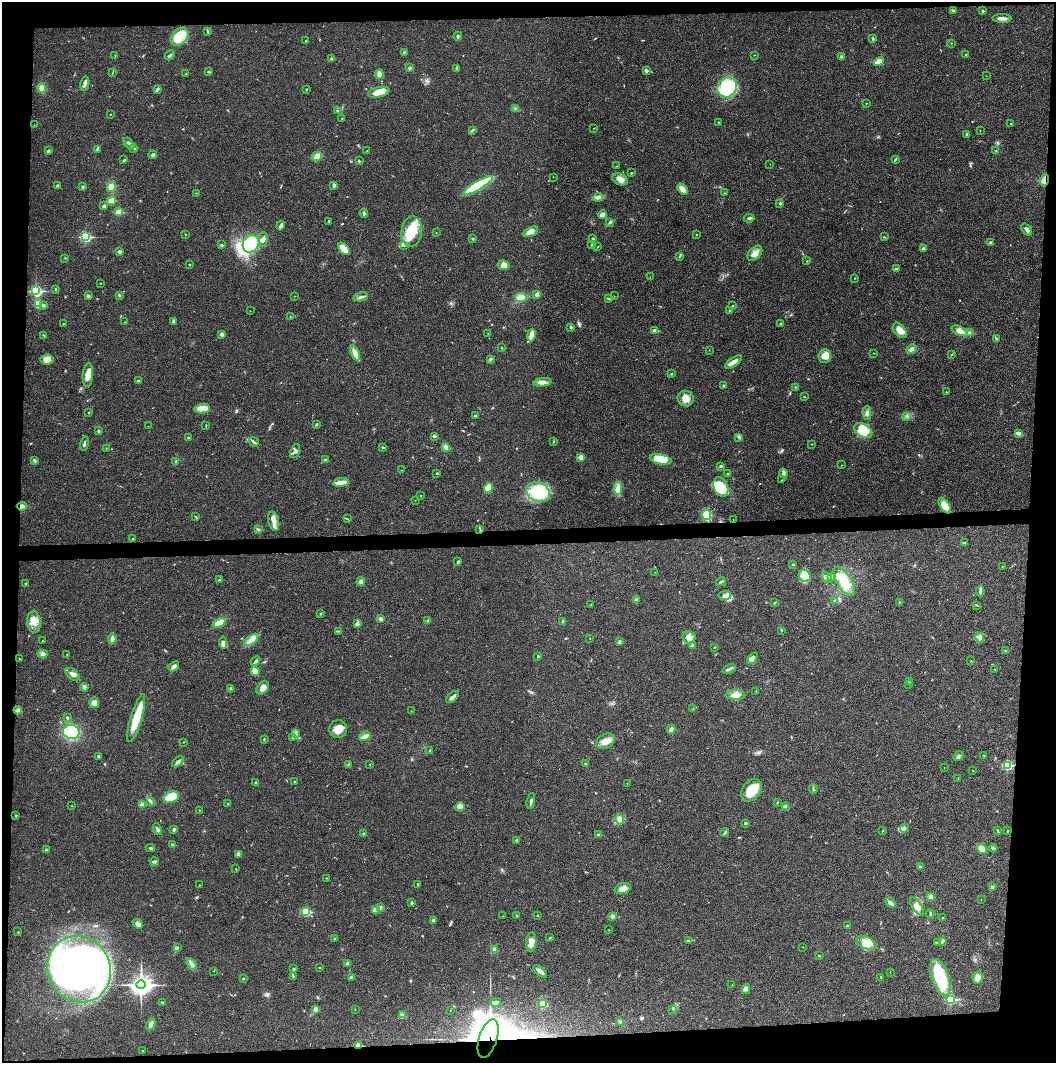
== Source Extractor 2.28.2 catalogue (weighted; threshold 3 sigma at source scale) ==
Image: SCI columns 4-4218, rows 2-4243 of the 4220 x 4243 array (HDU 1 of 3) = the unmasked area's bounding box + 8 px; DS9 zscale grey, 4 x 4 block average (1 PNG px = mean of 4 x 4 image px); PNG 1058 x 1065 px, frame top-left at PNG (2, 2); each listed source drawn as its Kron ellipse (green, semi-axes under 4 px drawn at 4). Shown black and unused: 9% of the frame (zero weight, under 3 of 4 exposures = <1% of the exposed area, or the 3 px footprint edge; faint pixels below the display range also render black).
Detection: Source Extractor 2.28.2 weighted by HDU 2 'WHT'. Background 0.0195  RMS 0.0041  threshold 0.0185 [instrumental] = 3 sigma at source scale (4.5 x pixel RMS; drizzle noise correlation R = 1.50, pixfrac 1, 0.05/0.05 arcsec/px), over >= 5 px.
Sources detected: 424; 1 too faint to see at this stretch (4 x 4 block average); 4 inside a brighter object's white glare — neither listed nor drawn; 2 coinciding with a brighter row at this scale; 17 inside a brighter listed object's ellipse — not listed separately; the other 400 listed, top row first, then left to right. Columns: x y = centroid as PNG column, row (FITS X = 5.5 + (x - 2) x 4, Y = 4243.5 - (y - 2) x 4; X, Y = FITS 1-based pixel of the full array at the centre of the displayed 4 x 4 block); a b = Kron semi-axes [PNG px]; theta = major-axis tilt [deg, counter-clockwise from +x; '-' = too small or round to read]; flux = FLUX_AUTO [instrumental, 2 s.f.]
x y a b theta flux
953 11 3 2 - 2.1
983 11 2 2 - 6.6
1002 18 9 3 -1 12
207 31 3 2 - 2.2
458 36 4 2 - 3.9
179 37 10 7 45 49
873 39 3 2 - 2.7
305 41 2 2 - 1
951 43 2 2 - 0.93
404 52 3 2 - 2.3
966 54 2 2 - 0.89
170 55 5 2 - 3.7
755 55 2 2 - 0.76
115 56 2 2 - 0.66
841 57 3 2 - 2.1
332 59 3 2 - 3.9
879 61 5 3 - 27
410 68 2 2 - 4.6
457 68 4 3 - 4.2
646 70 3 3 - 6.2
209 72 2 2 - 1.6
112 73 2 2 - 0.95
186 74 2 2 - 3.2
379 74 4 3 - 15
986 76 2 2 - 0.54
85 84 7 3 78 7.2
727 87 11 9 54 140
42 88 4 4 - 15
157 89 3 2 - 2.7
306 89 3 2 - 1.5
379 92 11 5 13 24
866 103 2 2 - 0.87
515 108 2 2 - 1.9
337 110 3 2 - 1.7
110 115 2 2 - 0.94
342 118 2 2 - 0.88
718 122 2 2 - 0.94
1011 123 2 2 - 1.1
34 125 2 2 - 0.44
593 128 2 2 - 0.58
472 130 4 2 - 2.1
980 131 2 2 - 0.51
967 134 3 2 - 3
129 144 7 2 -55 5.3
134 148 4 2 - 2.8
97 149 2 2 - 1.1
48 150 4 2 - 3
367 150 2 2 - 0.97
996 151 2 2 - 0.77
153 155 4 2 - 4.4
317 156 5 3 - 17
895 159 3 2 - 2.3
124 160 3 2 - 2
359 161 3 2 - 2.4
770 164 2 2 - 0.61
617 166 2 2 - 0.74
631 173 2 2 - 1.7
553 177 2 2 - 0.58
620 179 8 5 -24 15
1044 180 6 3 71 14
58 185 3 2 - 2.5
334 185 3 2 - 6.1
478 185 17 4 30 210
83 187 3 2 - 2.7
111 187 5 4 - 16
682 189 6 4 -47 16
196 193 2 2 - 0.94
724 193 2 2 - 0.59
598 197 5 3 - 6.8
111 201 5 3 - 20
780 203 3 2 - 2.2
104 206 4 3 - 5.2
119 212 2 2 - 71
364 213 4 2 - 4.4
602 215 4 2 - 16
749 218 5 2 - 4.9
329 221 3 2 - 2.4
610 222 3 2 - 3.5
280 226 5 3 - 5.8
1027 229 7 2 -54 7.4
412 231 15 10 84 73
436 232 2 2 - 0.9
530 232 8 4 24 23
185 234 2 2 - 1
697 235 2 2 - 1.2
86 237 3 2 - 270
884 237 2 2 - 1.1
473 238 2 2 - 0.99
263 239 7 3 87 8.4
593 239 3 2 - 3.5
990 242 2 2 - 5.8
251 244 9 8 - 82
221 245 2 2 - 3.3
404 245 3 2 - 2.8
592 245 2 2 - 1.1
598 246 2 2 - 1
344 249 7 4 -47 32
923 249 3 3 - 4.3
119 252 2 2 - 18
755 253 9 5 46 16
679 256 2 2 - 1.3
65 258 2 2 - 1.1
807 261 2 2 - 0.94
190 264 2 2 - 1.1
503 265 6 4 -9 11
896 269 4 2 - 2.9
650 277 2 2 - 0.37
854 278 2 2 - 1.1
100 283 2 2 - 0.77
55 289 3 2 - 1.9
36 291 3 2 - 340
537 294 3 3 - 7.1
119 295 3 2 - 2.6
88 296 3 3 - 3.6
295 296 2 2 - 0.67
614 296 2 2 - 0.55
361 297 7 2 13 5.2
521 298 6 4 11 19
609 299 3 2 - 2.1
38 304 2 2 - 81
44 306 3 2 - 2.8
732 306 2 2 - 0.76
250 311 2 2 - 0.99
729 311 2 2 - 0.88
290 317 2 2 - 1.5
173 321 3 3 - 4.7
125 322 3 2 - 1.2
63 324 2 2 - 0.61
780 324 2 2 - 2
571 327 3 2 - 2.9
900 330 9 5 -50 20
655 331 2 2 - 33
960 331 9 4 -23 18
969 332 3 2 - 3.1
222 334 4 3 - 5.5
488 334 2 2 - 0.87
44 335 3 2 - 2
531 335 6 4 79 11
996 338 4 2 - 2.1
502 348 2 2 - 1.1
911 349 5 3 - 11
709 350 2 2 - 0.63
355 353 8 3 -67 16
874 353 2 2 - 0.87
952 354 2 2 - 0.66
825 356 7 6 - 22
490 359 3 2 - 4.8
47 360 6 5 - 23
733 362 9 4 34 12
671 374 2 2 - 1.8
88 375 12 5 86 23
138 381 3 2 - 2.7
543 382 9 4 8 13
724 385 3 2 - 2
795 387 2 2 - 2.2
946 392 2 2 - 1.3
804 397 3 2 - 0.76
686 399 8 7 - 23
202 409 8 4 8 34
88 412 2 2 - 2.9
867 413 7 3 88 7.1
475 416 3 2 - 4.1
907 416 2 2 - 1.2
316 424 3 2 - 1.8
148 426 2 2 - 0.37
206 426 4 2 - 1.3
98 431 3 2 - 2.8
863 431 10 6 -34 56
1019 433 4 2 - 12
434 436 2 2 - 11
738 437 2 2 - 1.5
189 438 3 2 - 2.2
254 442 5 2 - 5.3
554 442 2 2 - 1.1
84 444 7 2 77 4.2
812 444 2 2 - 1.2
383 447 3 2 - 2
446 447 3 2 - 13
106 448 2 2 - 0.71
295 451 7 4 69 6.6
581 457 2 2 - 44
661 459 11 5 -11 47
35 460 3 3 - 3.6
325 460 4 2 - 3
176 461 3 2 - 1.8
842 465 2 2 - 0.59
721 466 3 2 - 4
401 470 2 2 - 1.3
437 473 2 2 - 2
728 473 2 2 - 1.5
783 473 4 3 - 5.2
781 480 2 2 - 0.81
341 482 8 3 8 27
721 487 10 7 -67 66
488 488 5 4 - 40
618 489 6 4 86 18
538 492 12 9 -23 110
421 496 2 2 - 1.3
415 500 2 2 - 0.52
22 506 5 3 - 7.2
945 506 9 4 -56 35
706 515 5 4 - 35
196 517 3 2 - 1
347 519 2 2 - 1.1
733 519 2 2 - 0.62
274 521 10 5 -76 15
258 529 2 2 - 1.2
480 529 2 2 - 1.3
133 538 2 2 - 0.94
965 543 3 2 - 2.6
458 562 3 2 - 2.5
793 564 2 2 - 7.1
1002 566 2 2 - 0.83
655 572 2 2 - 0.47
805 576 6 5 - 53
832 576 3 2 - 2.4
827 577 6 4 -43 6.9
220 580 3 2 - 2.5
844 581 16 7 -57 44
361 582 4 3 - 7.3
721 582 5 2 - 3.5
25 583 3 2 - 1.5
980 591 5 3 - 5.3
725 596 6 3 7 9.3
636 600 4 2 - 2.3
834 600 2 2 - 1.3
899 602 2 2 - 1.6
774 603 2 2 - 2
591 604 2 2 - 0.83
977 605 3 2 - 1.4
320 613 3 2 - 1.7
380 619 4 3 - 5.2
428 620 2 2 - 1.7
34 622 11 6 -85 22
563 622 4 3 - 4.9
219 623 7 4 22 33
357 624 4 3 - 8.8
782 630 2 2 - 1.2
339 631 3 2 - 2
689 637 6 6 - 15
979 637 5 3 - 6.8
590 638 2 2 - 0.76
112 639 5 3 - 6.7
251 640 8 4 36 15
42 641 2 2 - 0.81
619 642 4 3 - 3.4
223 643 6 3 -84 7.4
692 646 3 3 - 7.1
715 647 2 2 - 1.5
1005 651 3 2 - 2
42 654 5 4 - 6.8
67 654 2 2 - 0.83
538 656 2 2 - 1.7
753 658 6 3 51 7.2
19 659 2 2 - 1.4
255 661 5 2 - 3.7
971 661 2 2 - 0.96
174 666 6 4 38 8.2
729 669 7 2 23 5.2
995 670 2 2 - 1
255 671 5 4 - 25
73 674 8 5 -38 12
909 681 3 2 - 2.3
908 684 2 2 - 0.66
84 687 4 2 - 13
231 688 3 2 - 2.3
263 688 7 5 49 14
756 691 2 2 - 0.68
736 695 10 5 -2 18
452 697 8 2 40 11
94 703 5 4 - 8.2
693 709 2 2 - 0.78
18 710 4 2 - 4.6
411 711 2 2 - 0.52
67 718 3 2 - 2.5
136 718 25 5 73 72
338 729 9 8 - 24
671 729 4 2 - 9.1
71 732 8 7 - 120
295 733 4 2 - 4.6
365 736 6 3 21 10
293 737 2 2 - 3.5
264 739 3 2 - 1.6
605 741 10 7 27 20
183 742 2 2 - 1.1
430 751 3 2 - 2.7
984 755 2 2 - 0.7
99 756 3 3 - 2.8
959 756 5 3 - 4.8
178 762 7 2 41 7.1
348 764 2 2 - 1.2
370 764 2 2 - 0.6
585 764 3 2 - 2.7
1007 765 3 2 - 240
944 768 2 2 - 0.52
973 771 2 2 - 0.68
958 779 2 2 - 1.1
295 781 3 2 - 1.6
256 783 3 2 - 2.2
627 784 2 2 - 0.57
813 789 4 2 - 2.2
751 790 12 9 53 49
171 797 8 5 22 43
151 801 3 2 - 2
531 801 7 2 80 7
777 802 2 2 - 1.2
142 804 2 2 - 39
227 804 2 2 - 0.63
71 806 2 2 - 0.73
460 807 5 4 - 14
786 807 4 3 - 12
199 810 2 2 - 1.1
16 815 3 2 - 1.7
619 819 5 4 - 8.2
745 823 2 2 - 3.4
904 828 5 2 - 4.7
157 829 6 2 -63 5.7
173 830 3 2 - 6
997 830 4 2 - 2.3
883 831 2 2 - 0.81
1007 831 2 2 - 1.5
363 833 2 2 - 7.3
725 833 4 2 - 3.6
598 835 2 2 - 12
516 840 2 2 - 2.8
172 845 2 2 - 2.3
150 848 4 2 - 2.7
993 848 4 2 - 3.2
982 849 5 4 - 18
46 850 3 2 - 3.3
239 854 3 3 - 11
154 861 5 2 - 5
920 866 2 2 - 2.1
235 869 2 2 - 0.68
326 878 2 2 - 0.94
199 885 2 2 - 0.6
418 885 3 2 - 1.2
992 887 2 2 - 5
623 889 8 5 17 14
931 897 4 3 - 8.2
981 900 2 2 - 0.63
412 903 2 2 - 3.9
891 903 6 2 -43 10
917 906 10 4 -56 19
380 907 2 2 - 12
375 910 2 2 - 37
306 912 3 2 - 140
930 914 4 2 - 3
503 916 2 2 - 0.63
517 916 2 2 - 2.3
538 916 2 2 - 0.91
612 916 2 2 - 24
943 918 2 2 - 0.94
433 920 3 3 - 3.9
138 924 6 3 -41 9.1
847 926 2 2 - 13
609 930 2 2 - 0.81
18 932 2 2 - 0.92
334 938 2 2 - 5.7
550 938 3 2 - 1.9
689 941 4 2 - 2.4
942 941 3 2 - 1.8
531 942 9 5 85 16
937 942 3 3 - 4
867 943 11 6 -21 26
177 947 3 2 - 1.6
803 947 2 2 - 1.2
494 950 4 3 - 5.6
819 956 3 2 - 1.9
347 963 3 3 - 3.2
191 964 6 3 -53 8.4
319 967 2 2 - 1.2
79 969 34 31 -59 830
294 969 2 2 - 1.8
214 971 2 2 - 0.48
540 971 8 3 -39 12
890 972 2 2 - 0.51
293 976 4 2 - 2.2
351 977 3 2 - 2.8
881 977 2 2 - 0.95
940 977 19 8 -71 98
978 978 6 5 - 16
243 979 3 2 - 1.8
141 985 5 4 - 1200
732 985 2 2 - 1
746 989 5 3 - 5.5
951 999 3 2 - 230
162 1002 4 2 - 2.8
495 1002 5 3 - 4.9
543 1003 4 3 - 6.1
316 1009 2 2 - 26
355 1009 2 2 - 0.53
673 1009 2 2 - 1.2
450 1010 2 2 - 0.66
403 1015 4 3 - 5.2
620 1022 3 3 - 3
151 1024 6 3 65 10
488 1038 20 9 72 1500
358 1046 2 2 - 64
143 1051 2 2 - 1
Overlapping masked pixels (flux is a lower limit): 4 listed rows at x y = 1044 180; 22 506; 488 1038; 358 1046
Diffuse or blended objects may show on this block-average render without a row.